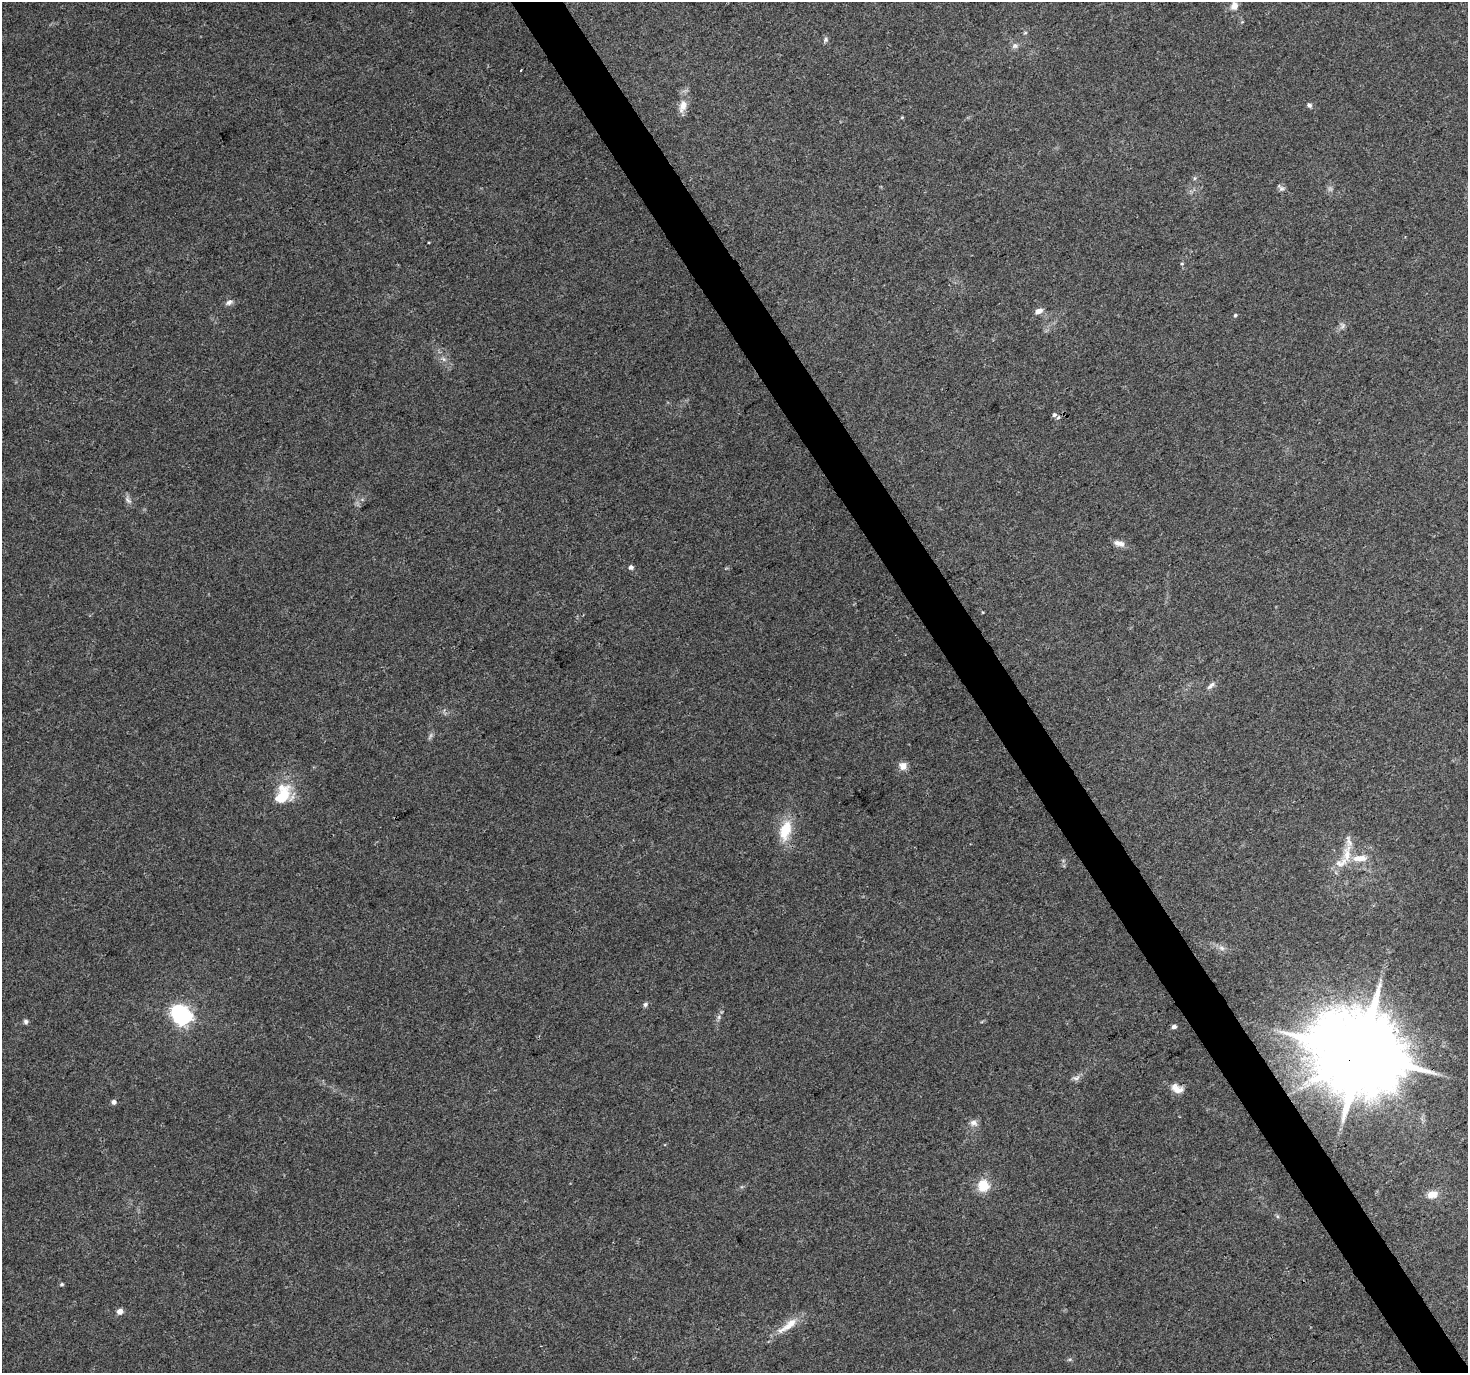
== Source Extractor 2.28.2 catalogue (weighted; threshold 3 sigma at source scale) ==
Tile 6 of 4 x 4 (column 2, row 2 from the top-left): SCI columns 1470-2935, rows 2918-4288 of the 5868 x 5773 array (HDU 1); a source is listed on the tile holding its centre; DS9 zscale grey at full resolution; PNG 1470 x 1375 px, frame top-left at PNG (2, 2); no overlay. Shown black and unused: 3% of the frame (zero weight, under 3 of 4 exposures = <1% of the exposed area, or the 3 px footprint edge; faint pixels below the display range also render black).
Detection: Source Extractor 2.28.2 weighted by HDU 2 'WHT'; one run over the whole footprint, this tile lists its part. Background 0.0767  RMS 0.0047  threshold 0.0213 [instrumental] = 3 sigma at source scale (4.5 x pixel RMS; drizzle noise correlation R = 1.50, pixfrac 1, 0.0396/0.0396 arcsec/px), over >= 5 px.
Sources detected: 45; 1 too faint to see at this stretch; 1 inside a brighter object's white glare — not listed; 3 inside a brighter listed object's ellipse — not listed separately; the other 40 listed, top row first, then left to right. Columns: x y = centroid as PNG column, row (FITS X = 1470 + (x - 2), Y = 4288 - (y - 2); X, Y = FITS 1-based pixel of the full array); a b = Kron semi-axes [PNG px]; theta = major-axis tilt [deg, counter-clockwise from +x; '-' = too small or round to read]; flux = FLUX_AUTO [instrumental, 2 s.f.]
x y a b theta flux
1234 6 10 8 56 3.1
1025 33 6 3 18 0.55
826 40 7 6 - 1.1
1015 46 9 8 - 1.7
521 70 2 2 - 0.56
1309 105 7 6 - 1.1
683 106 18 9 73 4.9
1195 178 6 4 71 0.66
1281 189 9 7 -41 1.4
229 303 10 6 23 1.7
1038 311 10 6 25 2.7
1235 315 4 4 - 0.64
1342 325 9 6 -68 1.4
444 359 6 6 - 1.3
1054 415 6 5 - 1
128 500 11 6 -50 1.8
1119 543 15 7 -17 3.1
631 567 6 5 - 1.3
1211 686 15 5 42 1.9
903 766 11 10 - 3.3
282 795 26 15 68 17
785 830 27 14 74 13
1347 855 24 10 -89 7.2
1359 858 20 8 3 6.6
1222 948 10 6 -27 1.9
645 1004 7 6 - 1.1
183 1017 7 6 - 160
719 1017 7 4 89 0.99
25 1021 7 6 - 1.1
1174 1027 5 4 - 1.5
1360 1053 26 22 9 7600
1076 1078 11 7 13 1.9
1177 1089 17 10 -26 4.5
113 1102 5 5 - 1.8
973 1123 11 9 -17 2.4
983 1185 14 13 - 9.8
1432 1194 13 9 14 4.9
62 1284 5 4 - 0.69
120 1311 5 5 - 3.6
788 1325 35 10 37 8.2
Overlapping masked pixels (flux is a lower limit): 1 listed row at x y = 1360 1053